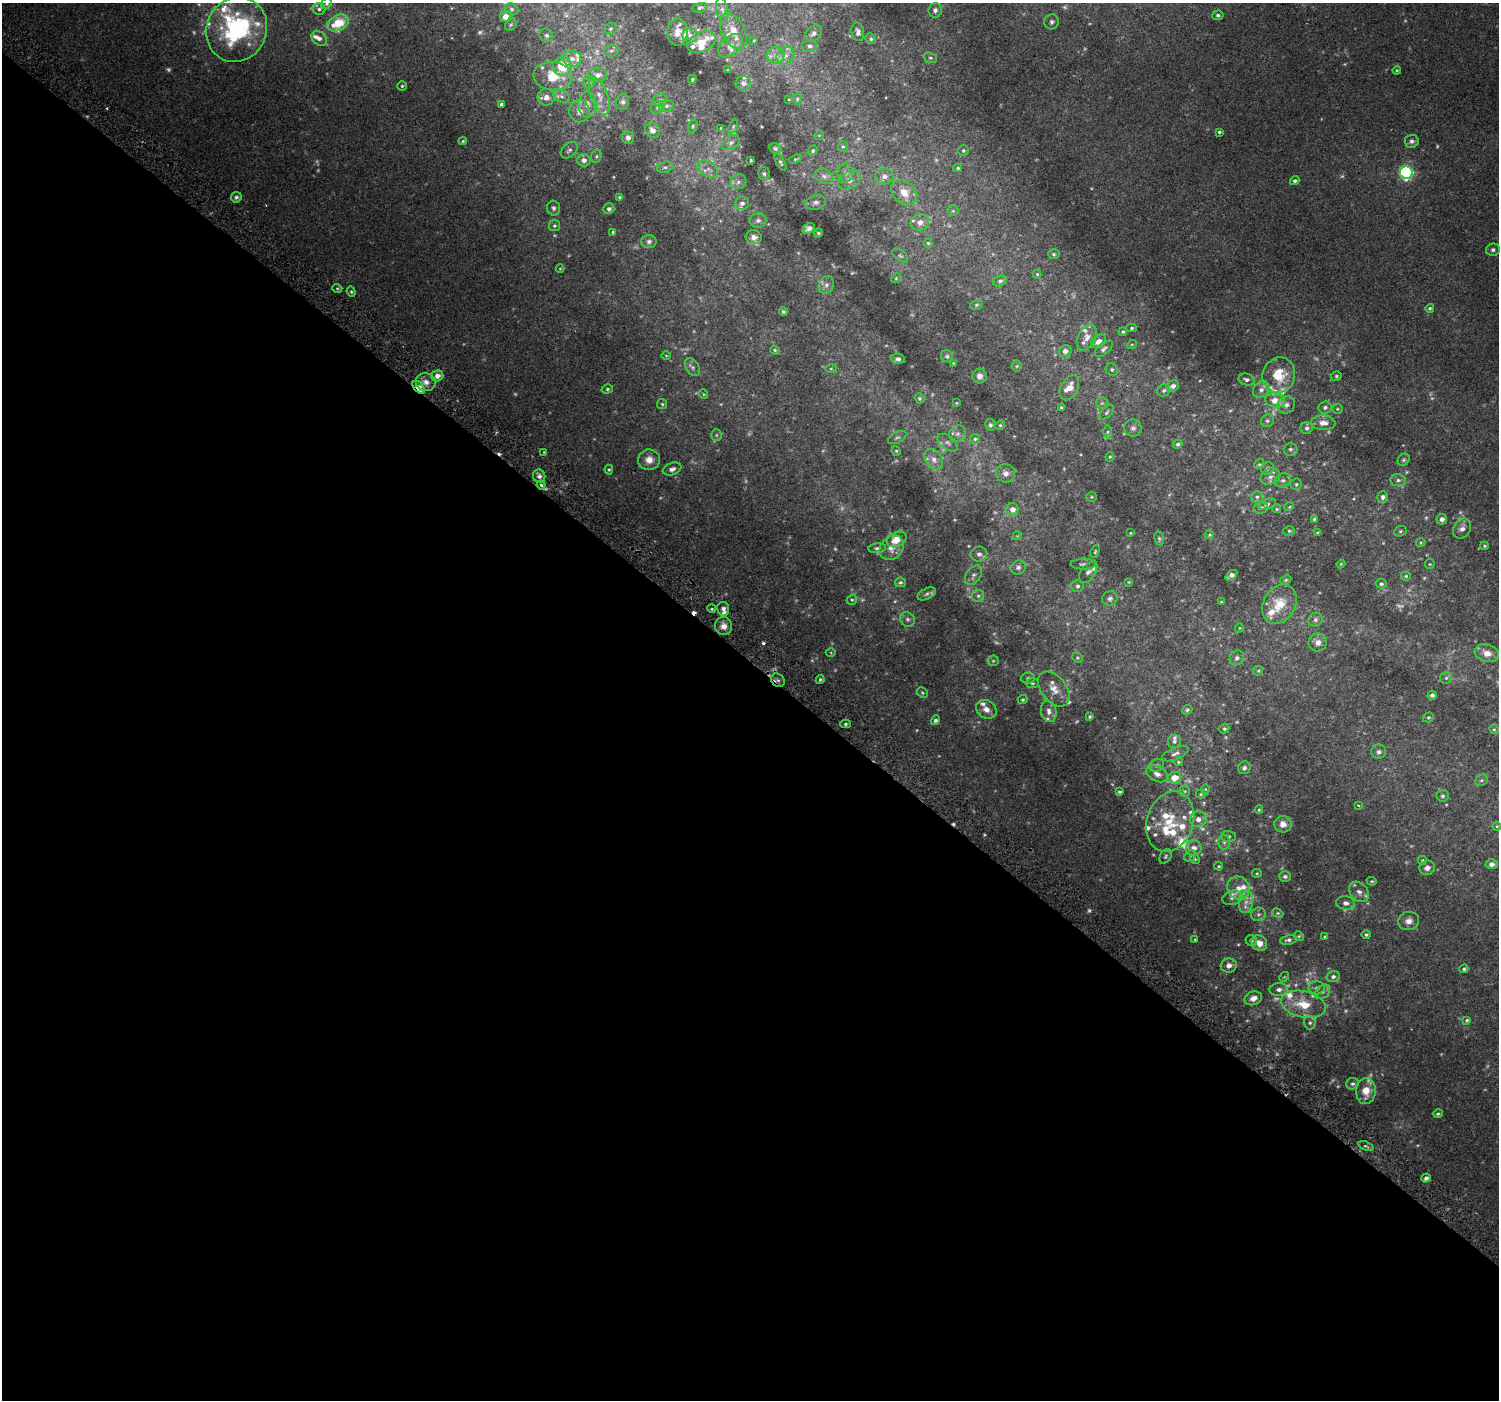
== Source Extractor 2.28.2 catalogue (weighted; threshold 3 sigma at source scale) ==
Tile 14 of 4 x 4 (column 2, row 4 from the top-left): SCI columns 1549-3045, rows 298-1695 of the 6103 x 6117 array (HDU 1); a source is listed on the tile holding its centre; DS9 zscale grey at full resolution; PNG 1501 x 1402 px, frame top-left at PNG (2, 3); each listed source drawn as its Kron ellipse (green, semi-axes under 4 px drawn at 4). Shown black and unused: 53% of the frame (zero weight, under 2 of 3 exposures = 3% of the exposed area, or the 3 px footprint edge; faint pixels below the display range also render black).
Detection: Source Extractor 2.28.2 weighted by HDU 2 'WHT'; one run over the whole footprint, this tile lists its part. Background 0.017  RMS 0.0079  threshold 0.0354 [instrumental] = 3 sigma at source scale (4.5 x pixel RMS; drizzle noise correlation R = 1.50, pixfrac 1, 0.0396/0.0396 arcsec/px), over >= 5 px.
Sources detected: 447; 71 too faint to see at this stretch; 4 cosmic-ray / hot-pixel residue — neither listed nor drawn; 51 inside a brighter listed object's ellipse — not listed separately; the other 321 listed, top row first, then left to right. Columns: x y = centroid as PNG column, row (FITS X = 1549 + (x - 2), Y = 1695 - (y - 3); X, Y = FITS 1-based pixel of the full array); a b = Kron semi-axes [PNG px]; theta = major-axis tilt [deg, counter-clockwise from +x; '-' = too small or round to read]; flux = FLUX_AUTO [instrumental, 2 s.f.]
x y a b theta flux
327 4 6 5 - 1.4
700 8 8 4 13 1.5
319 9 6 6 - 1.8
512 9 7 5 -19 1.6
722 10 12 6 -77 3.2
935 10 7 6 - 2
1218 15 5 5 - 1.5
506 17 6 5 - 7.7
1052 22 7 7 - 2.1
338 23 11 7 25 20
511 25 7 5 53 1.3
237 29 33 30 65 120
610 29 6 5 - 1.4
733 31 19 11 -62 12
678 32 13 10 89 5.7
858 32 9 6 -79 2.7
814 33 9 7 43 2.8
546 35 7 6 - 1.8
690 35 7 7 - 3.1
319 38 8 6 -40 3.4
871 39 6 5 - 1.4
754 40 4 3 - 0.63
702 42 15 9 27 12
730 46 14 9 42 6.2
810 46 7 6 - 2
611 51 7 5 1 1.8
776 55 9 8 - 4.4
785 56 9 8 - 4.2
930 58 7 5 -19 1.4
572 59 9 8 - 4.5
563 66 9 9 - 22
727 70 4 2 - 0.44
1397 70 4 3 - 0.77
598 75 9 7 -2 4.7
553 76 19 14 -5 21
692 79 4 3 - 0.77
588 82 6 6 - 1.9
743 83 8 7 - 3.1
402 86 5 5 - 1
562 96 9 6 -27 2.6
599 96 20 8 -70 7.8
546 97 8 8 - 5
789 99 3 2 - 0.48
797 99 5 5 - 1
660 100 7 6 - 2
623 102 7 6 - 1.9
501 104 4 3 - 1.5
587 105 13 9 -89 5.8
666 106 7 5 18 1.9
657 107 7 5 42 1.5
579 111 11 10 - 5.8
693 126 7 4 73 1.1
733 126 7 4 70 1
720 128 3 2 - 0.5
652 130 8 6 -50 3.7
1219 132 3 3 - 1.1
819 135 5 3 - 0.54
628 138 6 6 - 2.7
463 141 4 3 - 0.87
1412 141 7 6 - 2.4
731 142 10 6 33 2.7
843 147 5 5 - 1.1
775 148 6 5 - 1.2
569 150 10 6 43 2.2
963 150 6 5 - 1.1
813 151 5 4 - 1.3
596 156 6 5 - 1.2
795 159 6 3 21 0.92
584 160 7 6 - 3.9
751 160 3 3 - 0.73
780 162 9 4 -61 1.3
665 167 8 5 16 1.6
958 168 4 3 - 0.92
708 169 11 7 -31 4.2
845 173 9 8 - 3.3
1406 173 6 6 - 160
764 174 6 5 - 1.5
824 176 10 7 -28 3.3
884 176 9 8 - 3.3
849 180 12 8 32 5
1295 181 5 4 - 1.4
738 182 8 7 - 2.9
904 193 14 11 -43 9.1
236 197 5 5 - 1.7
620 197 4 3 - 1.3
816 202 10 7 12 3.1
742 203 7 6 - 2.8
554 208 7 6 - 1.9
609 209 6 5 - 2.2
953 211 5 5 - 0.96
758 220 8 7 - 2.5
920 222 9 8 - 4.6
554 226 5 5 - 1.2
808 228 7 5 26 2.9
613 232 3 3 - 0.93
818 233 4 4 - 1.1
754 237 8 7 - 4
649 241 7 6 - 1.9
928 243 4 4 - 0.96
1493 250 7 6 - 1.8
1054 254 6 5 - 1.1
900 256 9 5 -36 1.5
560 269 4 3 - 0.57
1037 274 4 4 - 0.72
896 278 5 4 - 0.85
1000 281 7 5 21 1.4
826 285 9 7 64 3.2
337 288 5 3 - 0.76
351 292 5 4 - 1
976 305 6 4 16 0.99
1430 308 4 4 - 1.2
783 312 4 4 - 1.3
1132 328 5 4 - 1.1
1123 332 4 4 - 1.2
1087 337 14 8 62 4.9
1099 341 8 6 37 4
1132 344 5 3 - 0.61
1104 349 11 5 41 2
775 350 5 4 - 0.84
1065 351 6 5 - 4.1
666 355 5 3 - 0.61
947 356 6 5 - 1.4
898 359 6 5 - 1.8
953 363 4 3 - 0.64
1017 366 5 5 - 0.84
692 367 10 6 -57 2.5
831 369 6 4 1 0.86
1112 370 6 5 - 1.5
1279 375 18 16 71 22
437 376 6 5 - 4.1
980 376 7 7 - 3.7
1336 376 5 4 - 1.2
1246 379 8 6 -15 1.9
426 382 10 9 - 4.9
1173 386 6 5 - 2.9
419 387 7 4 -48 6.9
1069 388 13 8 62 6.7
607 389 6 4 16 1
1164 390 7 6 - 1.5
1261 390 9 7 45 3.3
703 394 5 3 - 0.61
919 398 5 4 - 1
1275 400 10 7 -13 9.2
956 403 4 3 - 0.58
1102 403 6 5 - 1.4
662 404 5 5 - 1
1286 405 9 8 - 3.3
1325 407 7 6 - 2.1
1061 408 4 4 - 1.2
1337 409 5 5 - 0.99
1107 412 9 5 50 1.5
1267 421 7 6 - 1.9
1323 423 12 7 -3 5.6
990 425 6 5 - 1.5
1000 425 5 4 - 0.97
1133 428 8 8 - 2.5
1307 428 6 6 - 2
1107 432 6 4 89 1.4
957 434 9 7 44 3
716 435 5 5 - 1.1
897 437 10 5 28 1.7
975 439 5 5 - 1.1
948 443 12 6 -37 3
1178 444 4 4 - 1.5
1290 449 7 6 - 1.7
896 451 5 4 - 0.88
544 452 3 3 - 0.62
1110 457 5 4 - 0.75
934 459 11 8 -57 4.9
649 460 11 10 - 6.6
1404 460 6 5 - 1.4
1259 464 5 4 - 0.96
672 469 10 6 20 3.1
1268 469 7 5 44 1.6
609 470 5 4 - 0.96
1006 473 9 9 - 3.9
539 476 7 6 - 2.5
1270 477 10 7 24 3.4
1283 480 8 6 23 2.3
1398 480 7 6 - 2
1296 484 5 5 - 1.2
541 485 4 4 - 1.1
1092 497 5 5 - 0.92
1257 497 6 6 - 1.8
1383 497 6 5 - 2.2
1267 504 9 5 20 2
1289 507 5 3 - 0.66
1261 508 7 6 - 2
1013 509 6 6 - 5.6
1277 509 4 3 - 0.75
1314 519 3 3 - 0.86
1442 519 5 5 - 3
1462 529 11 8 57 4.4
1289 531 6 5 - 1
1400 531 6 5 - 1.2
1317 532 3 3 - 0.68
1130 533 3 2 - 0.51
1209 535 4 4 - 0.71
1017 536 4 3 - 0.58
897 539 10 7 26 9.3
1159 539 7 4 -75 1.1
1421 542 5 3 - 0.72
1485 546 4 3 - 0.86
877 548 9 5 7 1.6
892 548 13 10 48 6.3
1095 552 6 4 65 0.97
979 554 8 7 - 3
1083 564 13 5 1 2.3
1341 564 4 4 - 0.67
1430 564 5 4 - 0.82
1018 567 8 6 29 2.3
1088 572 12 7 55 2.9
973 575 11 7 54 2.7
1231 575 7 4 37 3.2
1406 576 5 4 - 1.3
1286 580 6 4 27 0.95
900 582 6 5 - 1.2
1129 582 3 3 - 0.58
1381 584 5 4 - 1.4
1077 586 6 6 - 1.5
927 594 10 5 24 1.9
978 596 6 6 - 1.7
1110 598 8 7 - 2.1
852 600 5 4 - 1.1
1221 602 3 3 - 0.72
1279 604 21 16 60 18
712 609 4 3 - 0.81
723 609 7 6 - 2.7
907 619 8 7 - 2
1315 620 7 6 - 2.1
723 626 9 8 - 4.9
1239 628 4 3 - 0.56
1318 642 9 8 - 4.7
831 652 5 3 - 0.6
1487 653 12 8 -15 6.1
1077 658 5 4 - 0.92
1237 658 8 6 49 2.4
993 661 5 5 - 1.2
1258 671 5 4 - 0.89
1028 678 7 5 11 1.5
1446 678 6 6 - 1.4
820 679 4 3 - 1
778 680 7 6 - 2
1032 683 6 5 - 1.1
1054 689 20 12 -52 8.8
922 693 6 5 - 1
1432 695 4 4 - 1.6
1023 700 5 4 - 1.1
986 709 11 8 -35 6
1187 710 5 4 - 1.2
1049 711 11 7 -77 4.1
1090 717 4 4 - 0.93
1428 717 5 5 - 0.88
935 720 5 4 - 1.8
845 724 5 4 - 1.3
1224 729 5 4 - 1.4
1494 729 5 4 - 0.81
1174 741 7 6 - 1.8
1379 752 7 7 - 2.1
1175 754 14 6 23 2.9
1178 762 4 3 - 0.76
1157 765 7 6 - 1.9
1244 768 6 6 - 1.9
1157 774 12 7 -27 3.8
1174 778 7 6 - 9.1
1481 780 7 5 21 1.4
1205 789 5 3 - 0.61
1185 791 5 5 - 1
1120 792 4 4 - 1.2
1201 794 5 4 - 0.71
1442 796 6 6 - 1.4
1358 805 4 3 - 1.1
1259 810 4 3 - 0.78
1198 819 8 8 - 4.9
1170 822 31 23 71 29
1283 824 8 8 - 6
1497 826 4 3 - 0.64
1229 836 7 5 -2 1.5
1224 842 7 6 - 1.9
1194 848 8 7 - 4.8
1166 856 8 5 59 1.4
1190 856 6 5 - 1.3
1195 859 5 4 - 0.88
1422 860 4 4 - 1.3
1492 864 6 5 - 2.6
1219 866 4 3 - 0.83
1427 868 8 7 - 3.5
1257 873 5 4 - 0.82
1285 876 6 5 - 1.6
1372 881 5 4 - 0.9
1239 888 12 10 -50 7.2
1359 892 11 8 -49 3.9
1232 898 10 7 16 2.6
1246 902 11 7 83 4.9
1346 903 9 7 -6 3.9
1278 913 6 4 -21 0.89
1258 914 7 6 - 2.1
1409 921 10 9 - 4.6
1366 935 4 4 - 1.2
1299 936 5 4 - 0.87
1325 936 4 2 - 0.63
1195 939 3 3 - 0.6
1288 940 8 5 12 2
1251 941 6 5 - 1.4
1259 943 8 7 - 6
1229 965 8 7 - 4.1
1464 969 4 4 - 1.1
1333 976 6 5 - 2.2
1284 977 5 4 - 0.83
1317 988 8 6 3 2.4
1279 989 9 6 2 3.3
1323 992 8 6 40 2.5
1253 998 9 6 19 4.7
1303 1004 23 13 -13 20
1467 1020 4 3 - 1
1310 1023 6 6 - 1.5
1352 1084 6 5 - 1.7
1366 1091 13 10 87 11
1438 1114 5 4 - 1.2
1366 1146 8 3 -22 1.1
1426 1178 5 4 - 2.2
Overlapping masked pixels (flux is a lower limit): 2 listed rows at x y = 419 387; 778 680
Isophote crosses this tile's border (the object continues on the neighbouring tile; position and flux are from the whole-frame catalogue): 2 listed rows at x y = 327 4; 237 29